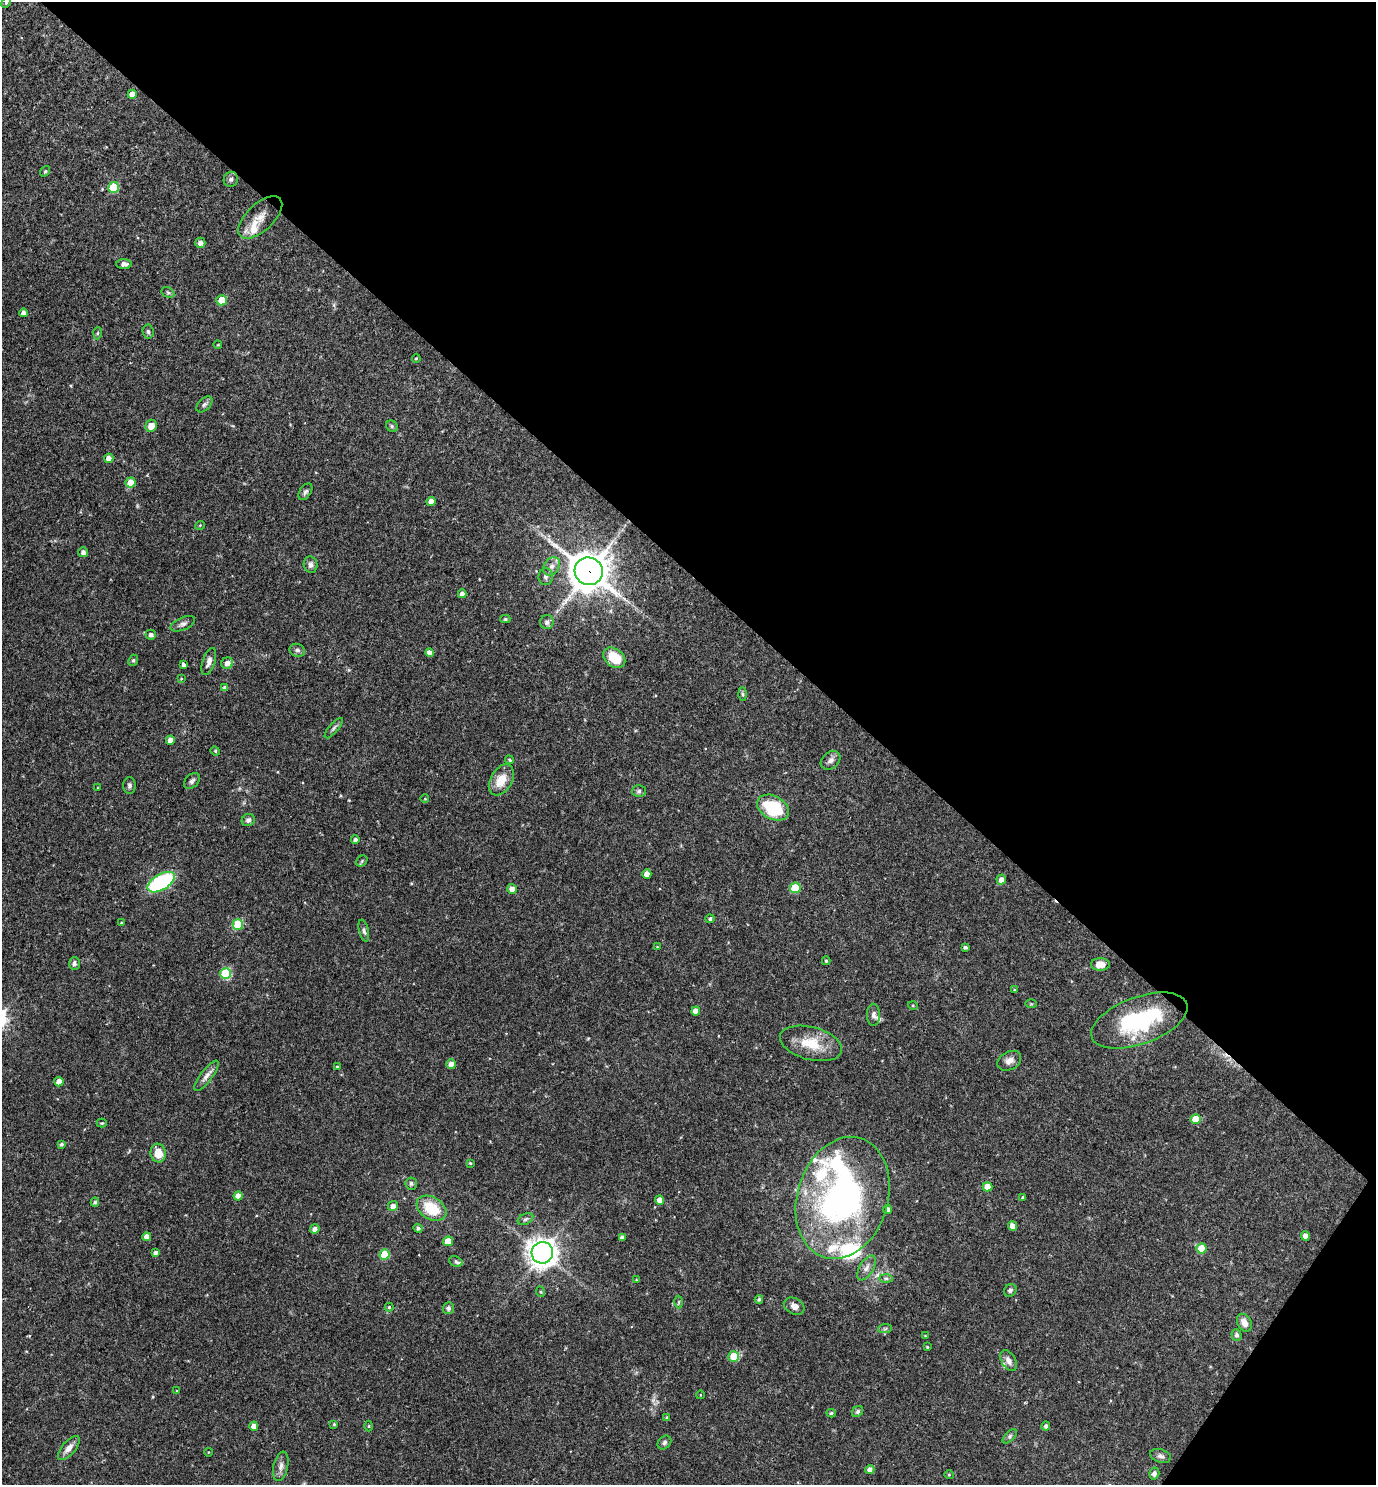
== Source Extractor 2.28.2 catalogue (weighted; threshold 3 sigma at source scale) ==
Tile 8 of 4 x 4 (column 4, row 2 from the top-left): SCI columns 4272-5645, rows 2967-4449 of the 5936 x 5932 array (HDU 1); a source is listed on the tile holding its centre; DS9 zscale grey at full resolution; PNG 1378 x 1487 px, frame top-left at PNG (2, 2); each listed source drawn as its Kron ellipse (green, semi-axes under 4 px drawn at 4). Shown black and unused: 40% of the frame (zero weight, under 3 of 4 exposures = <1% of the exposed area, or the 3 px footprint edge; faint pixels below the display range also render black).
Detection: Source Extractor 2.28.2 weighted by HDU 2 'WHT'; one run over the whole footprint, this tile lists its part. Background 0.0538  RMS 0.0032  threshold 0.0146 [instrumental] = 3 sigma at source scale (4.5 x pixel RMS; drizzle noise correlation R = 1.50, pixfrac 1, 0.05/0.05 arcsec/px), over >= 5 px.
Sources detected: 157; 9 inside a brighter listed object's ellipse — not listed separately; the other 148 listed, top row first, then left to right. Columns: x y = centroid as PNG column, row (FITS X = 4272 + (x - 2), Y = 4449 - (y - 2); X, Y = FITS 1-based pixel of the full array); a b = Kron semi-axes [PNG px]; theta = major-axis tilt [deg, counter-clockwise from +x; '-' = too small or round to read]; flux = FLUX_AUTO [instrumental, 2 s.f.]
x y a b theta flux
6 3 5 4 - 0.43
132 94 4 4 - 1.8
45 171 6 4 52 0.35
231 179 7 7 - 1
114 187 5 5 - 12
260 217 27 13 43 5.4
200 243 5 5 - 1.5
124 264 7 5 -3 1.6
168 292 7 5 -30 0.57
221 300 5 5 - 4.8
23 313 4 4 - 1.3
148 332 7 5 -85 0.66
97 333 6 4 87 0.4
218 345 4 3 - 0.23
416 358 4 4 - 0.34
204 404 10 6 44 0.85
151 426 6 5 - 2.9
392 426 6 5 - 0.63
109 458 4 4 - 2.2
131 482 5 5 - 5.3
305 492 9 5 56 0.84
431 501 4 4 - 2.3
200 525 5 3 - 0.3
83 552 5 5 - 1.2
311 565 8 7 - 1.3
552 566 10 7 56 1.6
589 571 14 13 - 770
546 577 8 7 - 1
462 594 4 4 - 1.6
505 619 5 4 - 0.49
547 622 7 6 - 1.2
183 624 13 6 23 1.2
151 635 5 5 - 1
297 650 8 6 -22 0.9
429 653 4 4 - 1.8
614 658 12 8 -39 7.9
133 660 6 4 67 0.51
209 661 14 6 71 2
227 663 6 5 - 1.9
184 665 4 3 - 1
181 679 4 3 - 0.24
225 688 4 4 - 1.3
743 694 7 4 -89 0.56
334 728 13 4 50 0.85
170 740 4 4 - 2.2
215 751 5 4 - 0.36
509 760 4 3 - 0.46
831 760 11 8 40 1.4
501 780 17 10 59 5.9
192 781 9 6 46 0.87
129 785 8 6 -90 0.81
98 788 3 2 - 0.22
639 791 7 6 - 0.64
425 799 4 3 - 0.23
773 808 17 11 -29 16
248 820 7 6 - 0.91
355 840 4 4 - 1
362 861 6 5 - 0.44
647 874 5 4 - 2.7
1001 879 5 4 - 1.8
161 882 15 8 30 33
795 888 5 5 - 11
512 889 5 5 - 2.1
710 919 4 4 - 0.78
121 923 4 3 - 0.31
238 925 5 5 - 15
364 931 11 4 -76 0.84
657 947 4 3 - 0.27
965 947 3 3 - 0.6
826 961 4 4 - 0.45
74 963 6 5 - 0.88
1100 964 9 6 0 2.7
226 974 5 5 - 21
1014 990 4 3 - 0.29
1031 1004 6 4 -2 0.37
913 1006 5 3 - 0.31
696 1011 4 4 - 2.4
873 1015 11 6 -88 1.3
1139 1021 50 23 20 30
811 1043 32 16 -15 9.7
1009 1061 12 9 29 2
451 1064 5 4 - 2.5
337 1067 4 4 - 0.39
206 1076 18 6 53 1.9
59 1082 4 4 - 2.4
1196 1119 5 5 - 5.3
102 1123 5 4 - 0.37
61 1144 4 4 - 0.57
158 1153 9 7 -81 5.1
470 1163 4 3 - 0.38
411 1183 6 6 - 0.79
987 1187 5 4 - 3.4
238 1196 4 4 - 2.4
843 1198 62 45 73 110
1023 1198 4 3 - 0.74
660 1200 4 4 - 2.2
95 1202 4 4 - 0.65
393 1206 5 5 - 1.9
431 1208 16 11 -32 11
888 1209 4 4 - 1.7
525 1219 8 5 26 0.78
1012 1226 5 4 - 2.4
418 1228 4 4 - 0.77
315 1229 5 4 - 1.4
1305 1236 5 4 - 2.2
147 1237 4 4 - 2.2
622 1237 4 4 - 1
448 1241 5 4 - 5.2
1201 1248 5 5 - 7.9
156 1252 4 4 - 0.95
542 1253 11 10 - 320
385 1255 5 5 - 12
456 1262 7 5 -28 0.63
866 1268 14 7 59 1.7
886 1278 7 4 0 0.59
636 1280 4 3 - 0.26
1010 1290 7 6 - 0.88
541 1292 5 3 - 0.3
759 1299 4 4 - 0.56
679 1302 6 4 88 0.48
794 1306 11 8 -27 2
389 1307 4 4 - 0.51
448 1308 6 5 - 0.81
1244 1323 9 7 -61 2.7
885 1329 7 4 2 0.55
1237 1335 6 5 - 0.97
925 1336 3 3 - 0.23
927 1347 3 3 - 0.31
734 1356 5 5 - 6.5
1009 1361 11 7 -59 1.7
177 1391 4 3 - 0.24
700 1395 4 3 - 0.22
858 1412 6 5 - 0.68
831 1413 4 4 - 0.53
667 1417 4 3 - 0.3
334 1424 4 4 - 0.35
254 1426 4 4 - 2.5
369 1426 5 3 - 0.35
1046 1426 4 4 - 0.79
1010 1436 9 4 46 0.65
664 1443 8 6 47 0.75
69 1448 15 6 50 2.3
208 1452 4 3 - 0.22
1160 1456 10 6 -17 1.1
281 1466 15 7 78 1.8
870 1470 4 4 - 1.6
1154 1474 6 5 - 1.1
949 1475 4 4 - 0.35
Overlapping masked pixels (flux is a lower limit): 1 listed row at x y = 589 571
Isophote crosses this tile's border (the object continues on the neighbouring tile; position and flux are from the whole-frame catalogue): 1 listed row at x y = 6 3